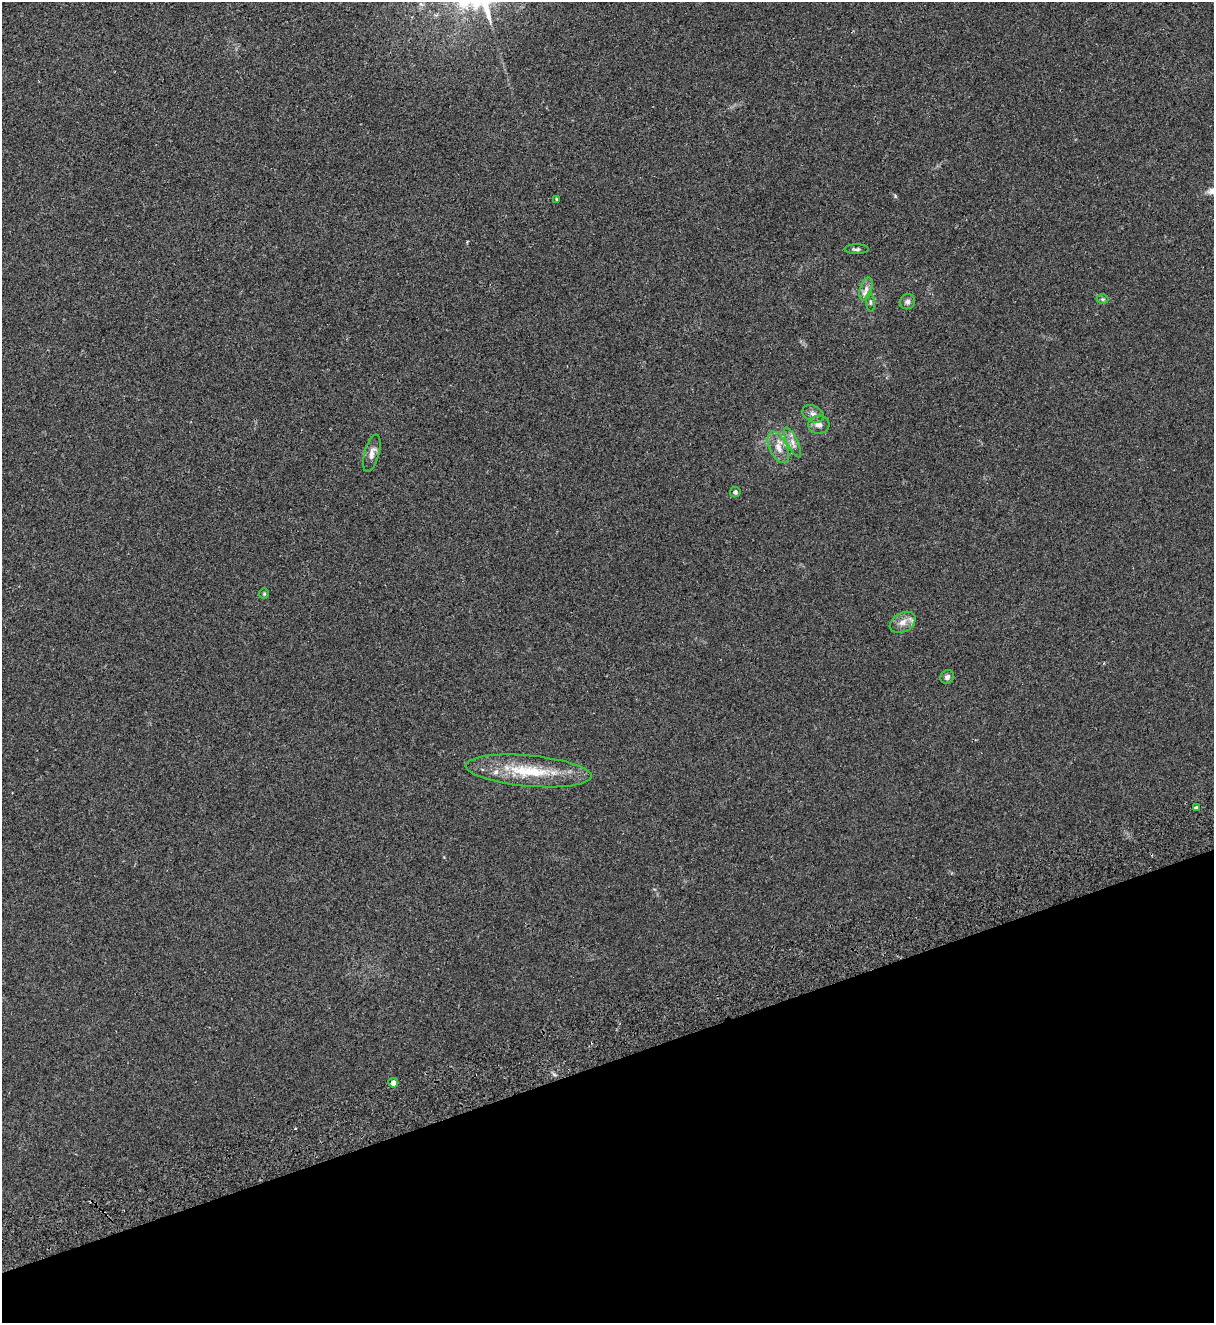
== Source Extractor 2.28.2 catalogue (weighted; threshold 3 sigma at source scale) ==
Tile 14 of 4 x 4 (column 2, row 4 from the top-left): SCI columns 1386-2597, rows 59-1379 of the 5314 x 5399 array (HDU 1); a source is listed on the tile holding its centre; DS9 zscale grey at full resolution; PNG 1216 x 1325 px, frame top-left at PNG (2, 2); each listed source drawn as its Kron ellipse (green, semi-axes under 4 px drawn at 4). Shown black and unused: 20% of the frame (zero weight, under 2 of 3 exposures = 3% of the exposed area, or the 3 px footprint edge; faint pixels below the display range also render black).
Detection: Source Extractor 2.28.2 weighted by HDU 2 'WHT'; one run over the whole footprint, this tile lists its part. Background 0.0624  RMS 0.007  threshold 0.0316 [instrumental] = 3 sigma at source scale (4.5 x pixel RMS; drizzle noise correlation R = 1.50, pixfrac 1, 0.05/0.05 arcsec/px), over >= 5 px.
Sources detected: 19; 1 inside a brighter listed object's ellipse — not listed separately; the other 18 listed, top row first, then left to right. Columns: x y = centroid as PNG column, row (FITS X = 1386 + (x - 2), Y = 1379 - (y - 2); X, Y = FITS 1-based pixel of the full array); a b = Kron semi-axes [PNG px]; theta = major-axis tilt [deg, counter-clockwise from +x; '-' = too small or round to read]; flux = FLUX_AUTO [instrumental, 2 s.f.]
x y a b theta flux
556 199 3 3 - 1
856 249 12 5 0 1.8
866 289 12 6 73 3.4
1102 299 6 5 - 0.97
870 302 9 4 -86 1.3
907 302 8 7 - 2.1
813 414 11 8 -27 3.2
819 425 10 9 - 3.6
792 442 16 5 -65 3.9
778 447 17 8 -65 6.7
372 453 19 7 75 4.2
735 492 5 5 - 1.3
264 594 5 4 - 0.78
903 622 14 9 29 5.5
947 677 7 6 - 2.2
529 771 63 15 -5 34
1196 808 3 3 - 2.9
393 1083 5 4 - 4.8